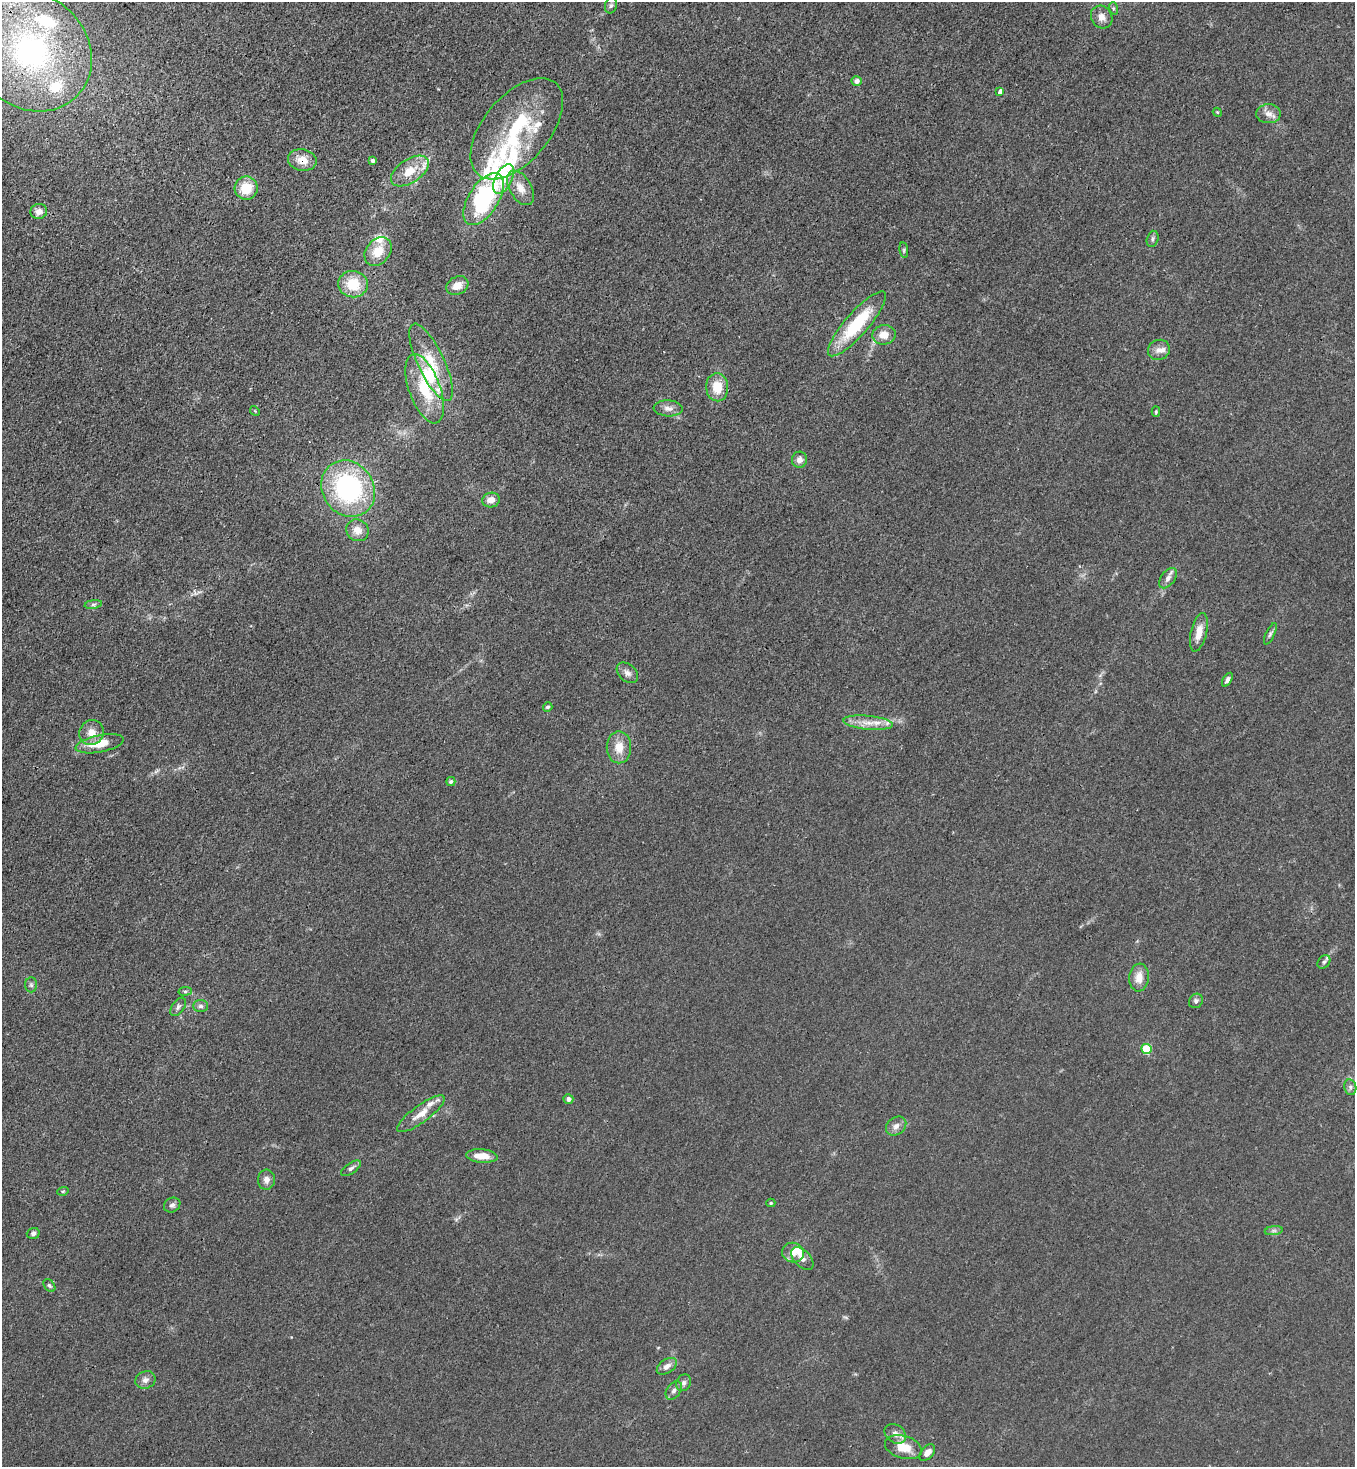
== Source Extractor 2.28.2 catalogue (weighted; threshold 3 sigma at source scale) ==
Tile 11 of 4 x 4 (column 3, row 3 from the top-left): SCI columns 3078-4430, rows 1529-2993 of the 6008 x 5986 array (HDU 1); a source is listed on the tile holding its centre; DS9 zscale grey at full resolution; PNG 1357 x 1469 px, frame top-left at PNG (2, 2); each listed source drawn as its Kron ellipse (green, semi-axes under 4 px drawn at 4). Shown black and unused: <1% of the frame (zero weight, under 3 of 4 exposures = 7% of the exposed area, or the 3 px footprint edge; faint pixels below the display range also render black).
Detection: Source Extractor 2.28.2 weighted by HDU 2 'WHT'; one run over the whole footprint, this tile lists its part. Background 0.0188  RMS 0.0028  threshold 0.0125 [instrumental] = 3 sigma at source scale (4.5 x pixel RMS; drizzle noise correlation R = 1.50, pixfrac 1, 0.05/0.05 arcsec/px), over >= 5 px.
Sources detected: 89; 12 inside a brighter listed object's ellipse — not listed separately; the other 77 listed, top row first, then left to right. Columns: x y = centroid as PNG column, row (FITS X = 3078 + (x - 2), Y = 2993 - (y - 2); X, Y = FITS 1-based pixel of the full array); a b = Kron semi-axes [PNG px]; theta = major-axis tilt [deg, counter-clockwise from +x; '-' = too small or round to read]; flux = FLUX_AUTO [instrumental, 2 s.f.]
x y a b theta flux
611 5 8 6 74 0.69
1113 8 6 4 -72 0.45
1102 17 12 10 -56 2.1
31 51 64 56 -43 68
857 81 5 4 - 1.4
1000 91 4 3 - 2.4
1217 112 5 3 - 0.28
1268 114 12 9 -1 2
517 129 60 33 50 29
302 160 14 10 -11 3.7
373 161 4 4 - 0.72
410 171 21 11 34 6.1
504 179 16 8 63 4.7
246 188 11 11 - 6.6
520 188 19 11 -59 3.5
484 199 29 15 57 34
39 211 8 7 - 1.7
1153 239 8 5 75 0.69
904 250 8 4 -82 0.44
378 251 16 12 51 5.1
353 284 15 13 -6 8.1
457 286 11 9 27 3.2
857 324 42 11 49 17
884 335 12 9 6 3.3
1159 350 11 10 - 1.9
431 362 42 13 -65 8.8
717 387 14 11 -87 5.7
425 389 36 15 -70 12
668 408 14 8 -3 1.8
255 411 5 4 - 0.31
1156 412 5 4 - 0.36
799 460 8 7 - 1.6
348 489 29 25 -55 46
491 500 9 7 10 2.1
357 530 11 10 - 2.8
1168 578 11 7 52 1.3
93 604 9 4 8 0.68
1199 632 20 8 77 3.3
1270 634 11 4 64 0.71
627 673 12 8 -42 1.5
1227 680 8 4 59 0.87
548 707 5 4 - 0.58
868 723 25 7 -5 3.8
91 733 13 12 - 3.2
100 744 24 8 11 5.8
619 747 16 12 -90 4.1
451 782 4 4 - 0.54
1324 962 7 5 51 0.7
1139 977 14 10 83 3.3
31 985 7 6 - 0.72
185 991 7 3 7 0.43
1196 1001 7 6 - 0.86
201 1006 7 6 - 0.81
178 1007 10 6 55 0.84
1146 1049 5 5 - 17
1350 1087 8 6 -80 0.8
568 1099 5 5 - 1.2
421 1114 29 8 36 3.9
896 1126 11 8 37 1.6
482 1156 16 6 -5 4
351 1168 11 5 35 0.94
266 1180 10 8 87 1.5
63 1191 5 3 - 0.3
771 1203 4 4 - 0.4
172 1205 8 7 - 0.91
1274 1231 9 4 8 0.74
33 1233 6 5 - 0.72
793 1253 11 10 - 3
802 1258 14 8 -47 1.7
49 1286 7 5 -49 0.53
667 1366 11 7 33 1.7
145 1380 10 8 20 1.4
684 1383 8 7 - 0.99
674 1390 10 7 54 1.1
895 1434 12 9 -35 1.8
903 1447 19 11 -16 5.6
927 1452 10 6 48 1.9
Overlapping masked pixels (flux is a lower limit): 1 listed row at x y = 302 160